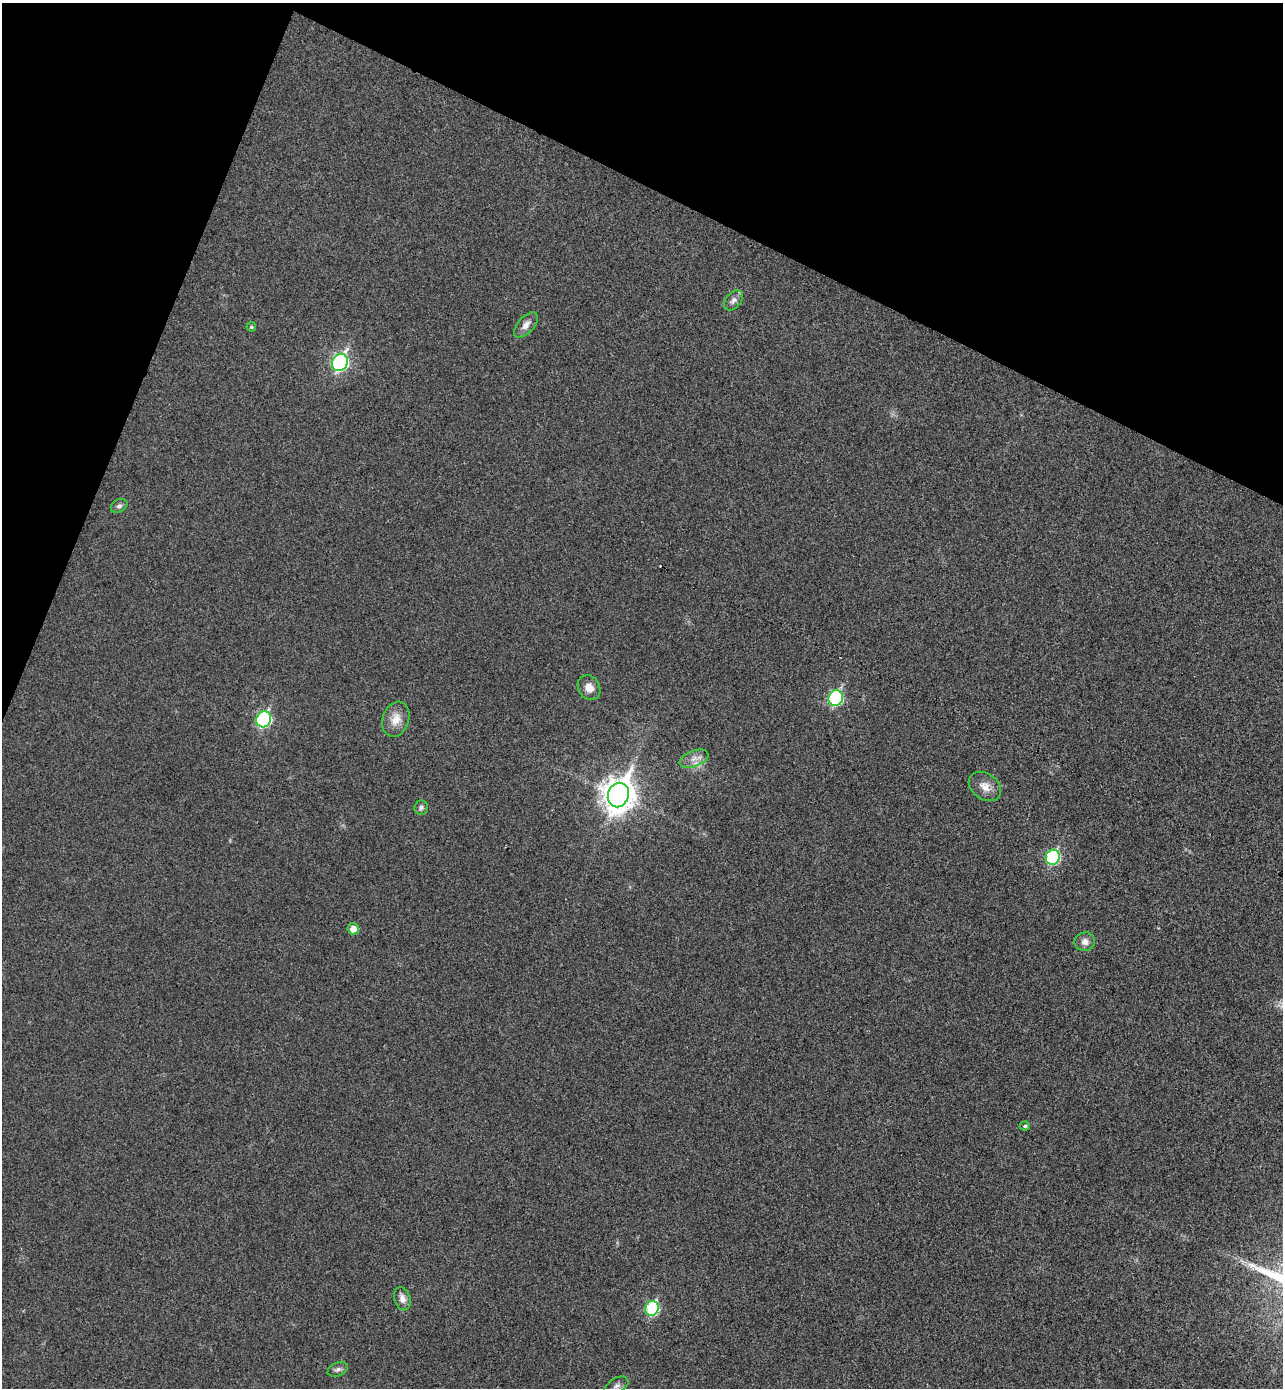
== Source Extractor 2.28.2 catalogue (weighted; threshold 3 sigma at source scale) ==
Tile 2 of 4 x 4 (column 2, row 1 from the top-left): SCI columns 1474-2754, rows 4191-5576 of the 5641 x 5604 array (HDU 1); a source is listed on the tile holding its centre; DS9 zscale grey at full resolution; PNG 1285 x 1390 px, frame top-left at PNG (2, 3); each listed source drawn as its Kron ellipse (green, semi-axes under 4 px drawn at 4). Shown black and unused: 20% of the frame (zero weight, under 3 of 4 exposures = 6% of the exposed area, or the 3 px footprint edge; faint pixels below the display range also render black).
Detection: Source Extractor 2.28.2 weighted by HDU 2 'WHT'; one run over the whole footprint, this tile lists its part. Background 0.0198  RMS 0.0062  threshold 0.028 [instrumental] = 3 sigma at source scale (4.5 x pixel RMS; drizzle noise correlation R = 1.50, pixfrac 1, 0.05/0.05 arcsec/px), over >= 5 px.
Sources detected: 22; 1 cosmic-ray / hot-pixel residue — neither listed nor drawn; the other 21 listed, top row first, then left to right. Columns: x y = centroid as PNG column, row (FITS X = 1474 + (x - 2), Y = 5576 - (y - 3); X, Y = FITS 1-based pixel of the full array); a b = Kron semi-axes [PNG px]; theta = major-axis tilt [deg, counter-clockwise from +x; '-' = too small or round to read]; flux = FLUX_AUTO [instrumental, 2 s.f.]
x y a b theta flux
733 300 11 7 50 3.2
526 325 15 8 48 4.5
251 327 5 5 - 0.99
340 362 9 7 61 140
119 506 9 6 26 1.8
589 688 13 10 -57 5.3
836 698 8 7 - 69
264 719 8 7 - 86
396 719 18 13 71 8.5
694 759 15 8 20 4.8
985 786 18 13 -36 6.6
618 795 12 10 69 980
421 807 7 7 - 1.6
1053 857 7 7 - 70
353 929 6 5 - 5.6
1085 942 10 9 - 3.7
1025 1126 5 4 - 1
402 1299 12 8 -72 4.2
652 1308 7 6 - 56
338 1369 11 6 21 2.2
617 1386 13 7 30 2.9